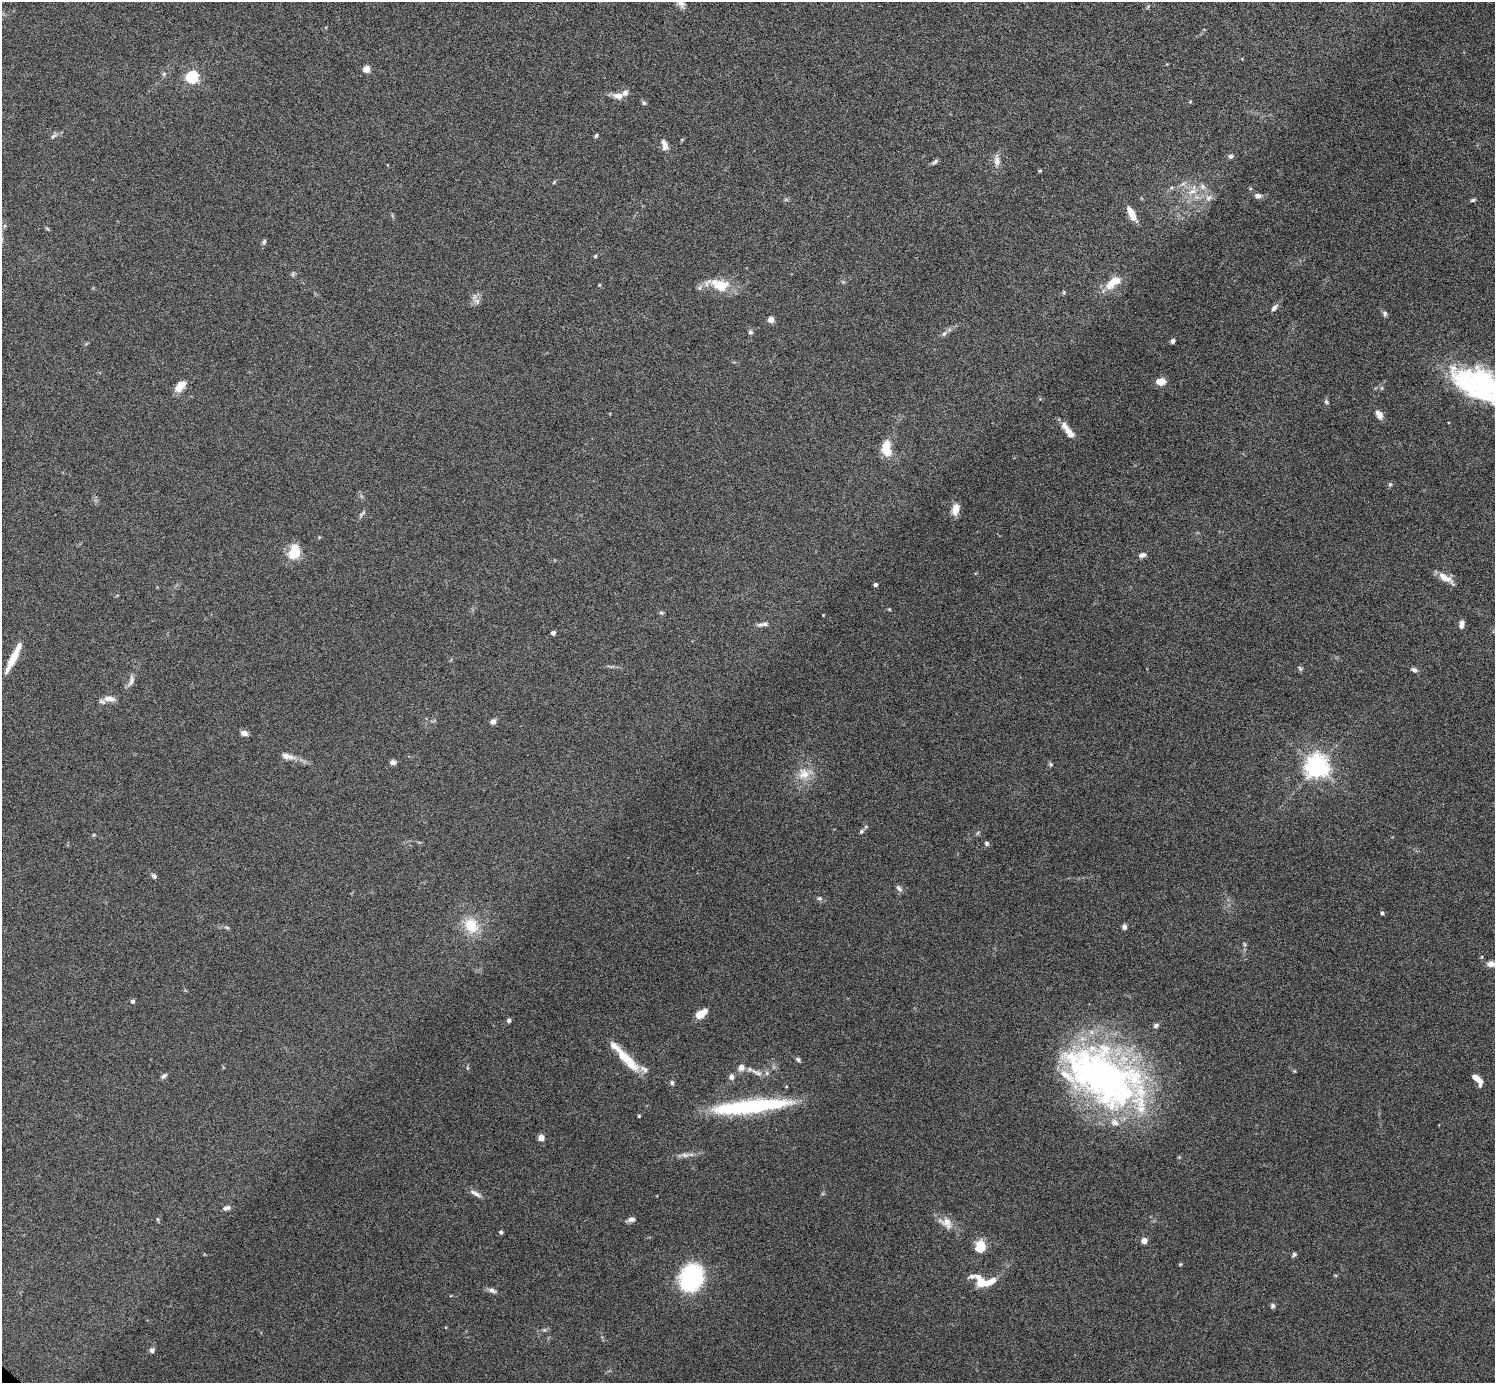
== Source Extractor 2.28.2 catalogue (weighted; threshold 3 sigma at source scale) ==
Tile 10 of 4 x 4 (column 2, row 3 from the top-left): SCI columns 1495-2987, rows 1537-2917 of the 5975 x 5977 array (HDU 1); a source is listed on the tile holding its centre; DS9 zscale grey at full resolution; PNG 1497 x 1385 px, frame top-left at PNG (2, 2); no overlay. Shown black and unused: <1% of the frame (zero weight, under 4 of 8 exposures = <1% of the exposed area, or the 3 px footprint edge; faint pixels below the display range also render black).
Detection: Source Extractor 2.28.2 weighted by HDU 2 'WHT'; one run over the whole footprint, this tile lists its part. Background 0.0778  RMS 0.0051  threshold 0.021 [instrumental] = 3 sigma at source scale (4.09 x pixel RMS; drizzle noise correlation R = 1.36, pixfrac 0.8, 0.05/0.05 arcsec/px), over >= 5 px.
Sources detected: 121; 1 too faint to see at this stretch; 1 inside a brighter object's white glare — not listed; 14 inside a brighter listed object's ellipse — not listed separately; the other 105 listed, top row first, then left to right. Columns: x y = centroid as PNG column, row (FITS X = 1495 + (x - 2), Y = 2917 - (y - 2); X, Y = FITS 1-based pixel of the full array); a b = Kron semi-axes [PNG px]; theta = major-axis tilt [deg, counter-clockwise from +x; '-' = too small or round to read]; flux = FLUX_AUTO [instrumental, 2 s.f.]
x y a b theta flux
680 3 15 8 -53 2.6
366 69 5 4 - 9.5
164 74 6 5 - 0.84
192 77 6 5 - 69
618 96 10 7 -7 4
1190 102 5 3 - 0.39
644 103 6 5 - 0.84
53 136 10 4 44 1.1
596 136 5 4 - 0.8
664 145 14 7 -74 2.9
1231 156 6 5 - 1.2
997 161 16 8 -87 3.2
935 162 10 4 38 1.1
1040 171 4 4 - 0.51
554 182 6 3 47 0.53
1192 191 13 6 24 3.5
1258 196 9 6 -5 1.8
1208 198 10 7 49 2.2
1473 200 6 4 17 0.71
1131 212 13 7 -54 4.9
47 229 7 3 -45 0.54
264 242 8 5 63 0.87
595 256 5 4 - 0.5
1111 284 20 10 50 7
599 285 5 3 - 0.42
721 285 23 16 3 11
1064 292 6 4 72 0.55
477 301 9 8 - 2.1
1274 308 10 5 51 1.7
1385 314 7 6 - 1.1
771 319 7 7 - 2.3
750 332 6 5 - 0.98
944 334 8 6 49 1.3
1173 341 4 4 - 1.8
1161 382 10 7 4 4.3
1479 383 65 31 -10 88
180 386 12 7 47 6
1326 402 7 5 -51 0.88
1379 414 11 7 -55 2.8
1068 430 24 7 -52 4.6
886 448 19 10 -88 9.3
1390 484 5 4 - 0.63
955 509 14 8 75 4.4
362 514 12 4 47 1.1
294 553 11 9 67 16
1142 555 8 5 15 1.8
1445 578 21 7 -32 5.3
875 585 4 3 - 1.3
661 613 6 4 -1 0.67
823 615 3 3 - 0.32
763 624 16 5 12 1.9
1461 624 9 5 78 2.3
553 633 4 4 - 2
13 658 28 7 62 9.4
1300 669 7 4 -58 0.81
1414 670 8 5 -27 1.4
131 680 16 6 70 2.5
109 698 17 8 -5 3.4
493 721 6 5 - 1.9
244 733 8 5 -14 2.4
287 756 18 7 -11 3.7
393 762 7 5 -1 1.7
1051 764 6 5 - 0.76
1317 766 7 7 - 400
804 774 17 15 3 7.4
861 831 6 5 - 0.87
987 843 6 5 - 0.95
154 876 6 4 -47 1.3
899 888 11 5 -49 1.3
819 898 6 5 - 0.9
1382 913 4 4 - 0.91
471 925 23 18 -59 12
227 927 6 4 -20 0.67
1124 927 6 5 - 1.5
1491 964 10 7 1 2.5
132 1001 5 5 - 1.1
701 1014 14 7 34 5.5
509 1020 5 4 - 1.3
1156 1026 6 5 - 1.3
626 1058 43 10 -46 13
798 1059 6 5 - 1
757 1072 19 5 -24 2.9
164 1076 9 5 31 1.3
1101 1076 94 55 -35 190
731 1077 7 6 - 1.8
1475 1078 11 6 -49 3.5
672 1083 7 5 -88 1
751 1106 82 12 6 57
639 1116 3 3 - 0.64
541 1138 4 4 - 6.2
685 1155 12 6 6 2
476 1194 17 5 -30 2.2
226 1208 9 5 15 1.7
158 1219 5 4 - 0.61
631 1219 10 6 11 1.6
946 1223 20 13 -32 5.5
501 1232 4 4 - 0.95
1144 1241 5 4 - 4.2
980 1246 10 9 - 12
1294 1254 6 5 - 0.84
691 1278 24 19 70 53
985 1282 25 12 -5 11
492 1290 12 6 -21 1.7
1272 1306 7 5 67 0.94
152 1350 6 5 - 1.4
Isophote crosses this tile's border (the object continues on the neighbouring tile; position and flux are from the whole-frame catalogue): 3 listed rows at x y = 680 3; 1479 383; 1491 964